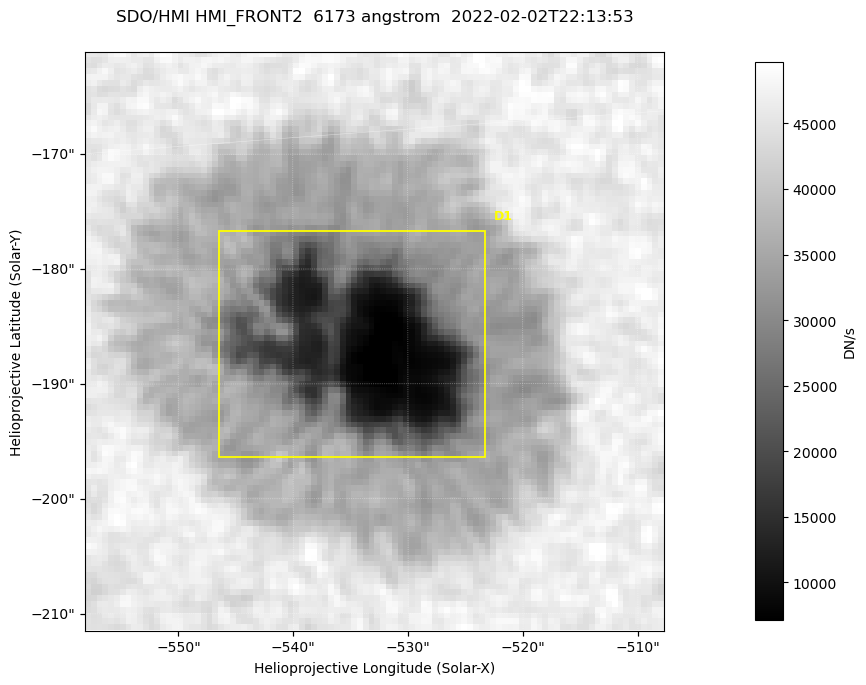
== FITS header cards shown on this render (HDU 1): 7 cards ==
TELESCOP= 'SDO/HMI '           / Telescope
INSTRUME= 'HMI_FRONT2'         / For HMI: HMI_SIDE1, HMI_FRONT2, or HMI_COMBINED
WAVELNTH=                6173. / [angstrom] Wavelength
DATE-OBS= '2022-02-02T22:13:53.200' / [ISO] Observation date {DATE__OBS}
CTYPE1  = 'HPLN-TAN'           / CTYPE1: HPLN
CTYPE2  = 'HPLT-TAN'           / CTYPE2: HPLT
BUNIT   = 'DN/s    '           / Physical Units

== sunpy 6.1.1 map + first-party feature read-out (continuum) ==
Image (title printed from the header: SDO/HMI HMI_FRONT2  6173 angstrom  2022-02-02T22:13:53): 100 x 100 px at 0.504 arcsec/px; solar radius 974 arcsec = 1932 px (partial field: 0.1% of the solar disc is inside the frame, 100% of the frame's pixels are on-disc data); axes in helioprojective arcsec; data unit DN/s (BUNIT, on the colour bar)
Orientation: roll -0.0703 deg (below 1 deg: not rotated)
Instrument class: CONTINUUM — white-light / continuum photospheric image (CONTENT/OBS_TYPE)
Dark features (sunspots / pores): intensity divided by the frame's on-disc median (partial field: no limb-darkening profile); reference = the frame's on-disc median (the 8%-of-disc-diameter window exceeds this field); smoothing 3 px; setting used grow <= 0.7, no closing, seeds <= 0.7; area >= 9 px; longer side >= 3 px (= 1.5 arcsec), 3 px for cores <= 0.7; partial field; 1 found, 1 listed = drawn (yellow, D1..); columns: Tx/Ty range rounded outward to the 2 arcsec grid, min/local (2 s.f., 1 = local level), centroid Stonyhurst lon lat
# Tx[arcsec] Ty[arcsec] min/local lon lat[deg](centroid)
D1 -548..-522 -198..-176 0.13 -35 -16